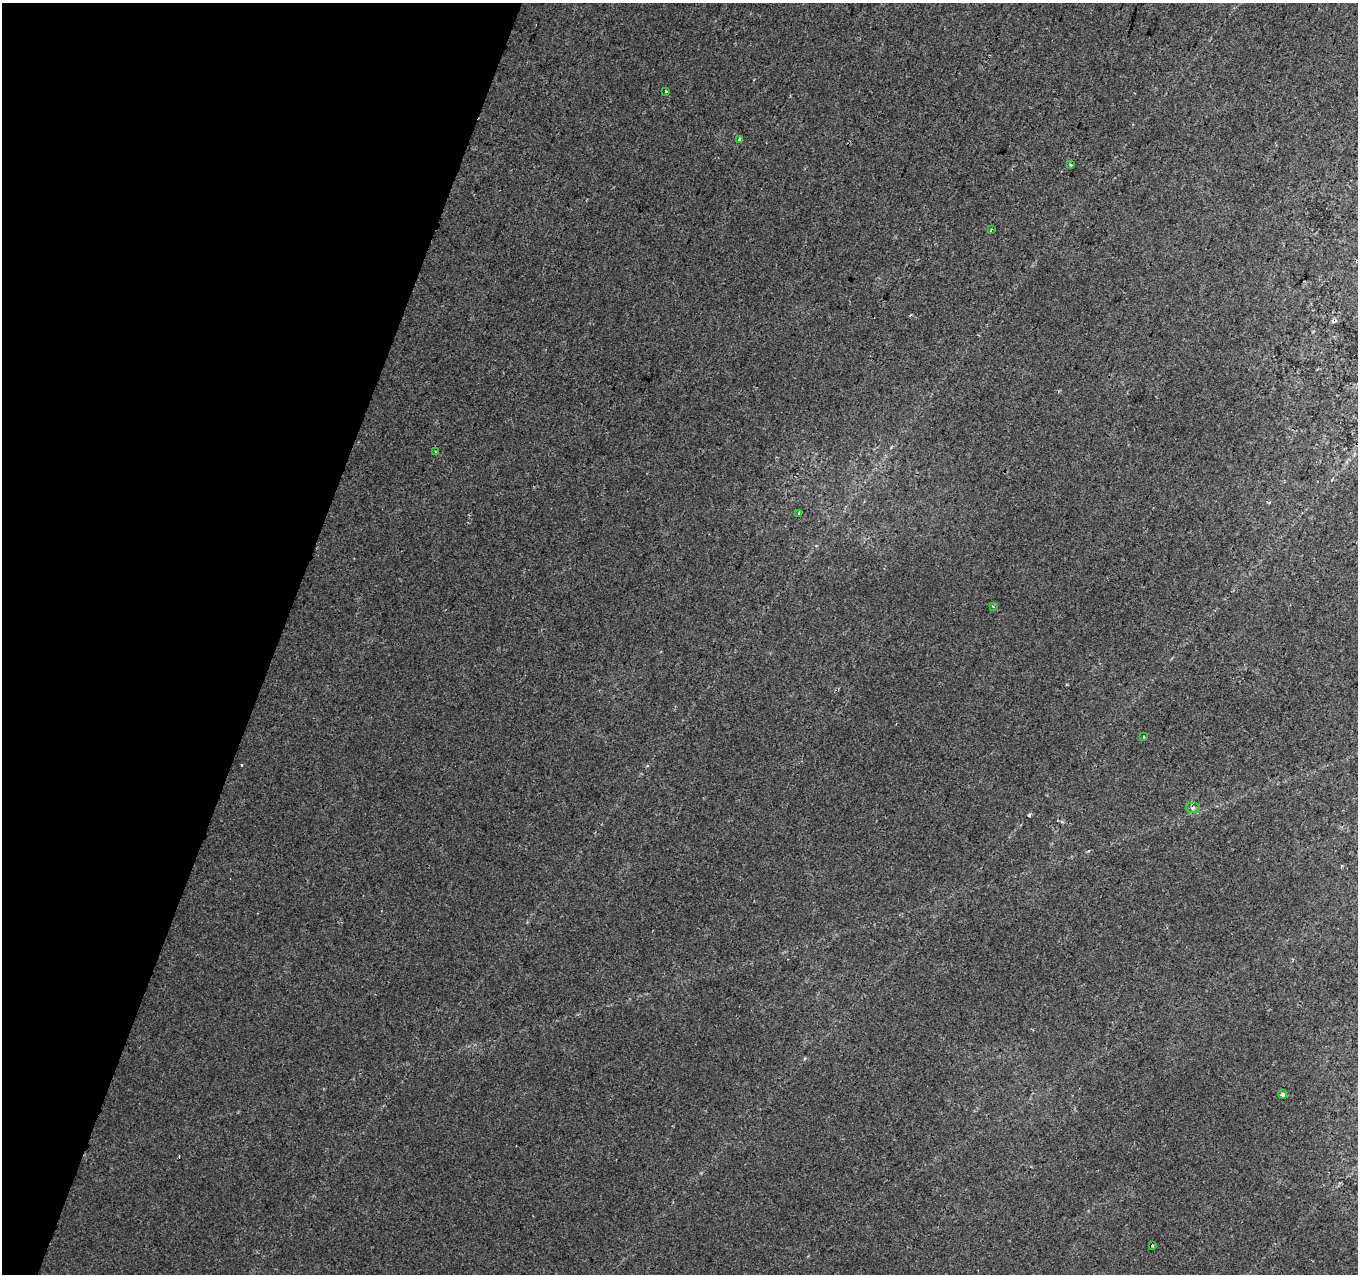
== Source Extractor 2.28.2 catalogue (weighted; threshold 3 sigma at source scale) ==
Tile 9 of 4 x 4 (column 1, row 3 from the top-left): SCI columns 23-1378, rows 1591-2862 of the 5462 x 5661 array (HDU 1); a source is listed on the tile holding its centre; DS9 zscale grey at full resolution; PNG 1360 x 1276 px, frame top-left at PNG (2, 3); each listed source drawn as its Kron ellipse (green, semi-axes under 4 px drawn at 4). Shown black and unused: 20% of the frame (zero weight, under 2 of 3 exposures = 2% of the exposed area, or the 3 px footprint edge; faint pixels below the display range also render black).
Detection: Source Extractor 2.28.2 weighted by HDU 2 'WHT'; one run over the whole footprint, this tile lists its part. Background 0.00388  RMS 0.0036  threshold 0.016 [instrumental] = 3 sigma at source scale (4.5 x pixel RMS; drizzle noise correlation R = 1.50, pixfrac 1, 0.0396/0.0396 arcsec/px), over >= 5 px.
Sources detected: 14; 3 cosmic-ray / hot-pixel residue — neither listed nor drawn; the other 11 listed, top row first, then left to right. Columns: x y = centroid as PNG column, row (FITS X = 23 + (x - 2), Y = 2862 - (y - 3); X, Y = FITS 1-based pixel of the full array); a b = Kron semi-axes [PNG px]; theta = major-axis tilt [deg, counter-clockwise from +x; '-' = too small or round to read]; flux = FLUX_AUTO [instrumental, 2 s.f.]
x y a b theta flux
665 91 3 3 - 1.1
740 140 3 3 - 1.5
1071 165 4 3 - 0.5
991 229 3 2 - 0.36
435 452 2 2 - 0.31
799 513 4 4 - 0.5
993 607 3 2 - 0.32
1144 737 3 3 - 0.33
1193 808 7 5 4 1
1283 1094 4 4 - 1.3
1153 1246 3 3 - 0.57